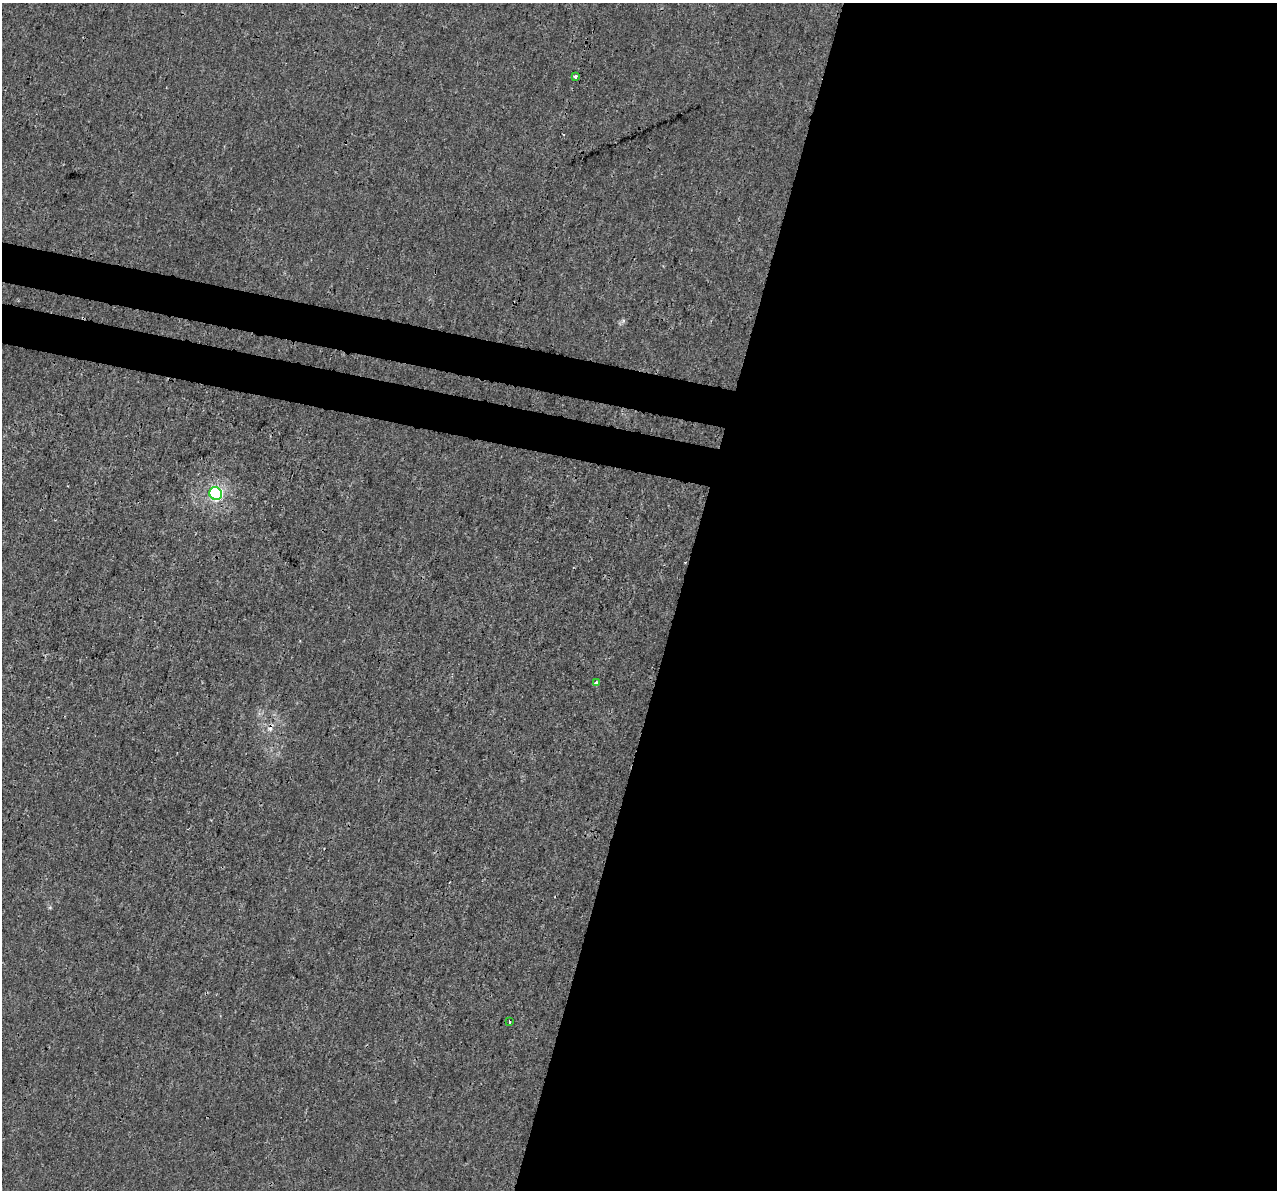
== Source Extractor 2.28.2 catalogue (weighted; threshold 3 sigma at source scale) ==
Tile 12 of 4 x 4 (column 4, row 3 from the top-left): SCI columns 3852-5126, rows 1528-2715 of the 5142 x 5368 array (HDU 1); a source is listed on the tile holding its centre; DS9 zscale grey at full resolution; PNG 1279 x 1192 px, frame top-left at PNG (2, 3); each listed source drawn as its Kron ellipse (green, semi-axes under 4 px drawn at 4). Shown black and unused: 51% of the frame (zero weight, under 3 of 4 exposures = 5% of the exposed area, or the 3 px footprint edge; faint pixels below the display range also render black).
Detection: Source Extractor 2.28.2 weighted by HDU 2 'WHT'; one run over the whole footprint, this tile lists its part. Background 1.88e-04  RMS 0.0015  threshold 0.00666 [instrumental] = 3 sigma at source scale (4.5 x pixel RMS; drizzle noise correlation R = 1.50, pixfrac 1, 0.0396/0.0396 arcsec/px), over >= 5 px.
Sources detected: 6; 2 cosmic-ray / hot-pixel residue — neither listed nor drawn; the other 4 listed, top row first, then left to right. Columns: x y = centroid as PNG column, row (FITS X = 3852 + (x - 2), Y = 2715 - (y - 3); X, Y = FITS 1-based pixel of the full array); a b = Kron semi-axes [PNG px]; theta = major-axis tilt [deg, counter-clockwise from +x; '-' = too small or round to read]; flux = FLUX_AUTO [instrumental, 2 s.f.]
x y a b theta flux
575 76 3 3 - 0.32
216 493 6 6 - 23
596 683 4 4 - 0.38
509 1022 3 3 - 0.41